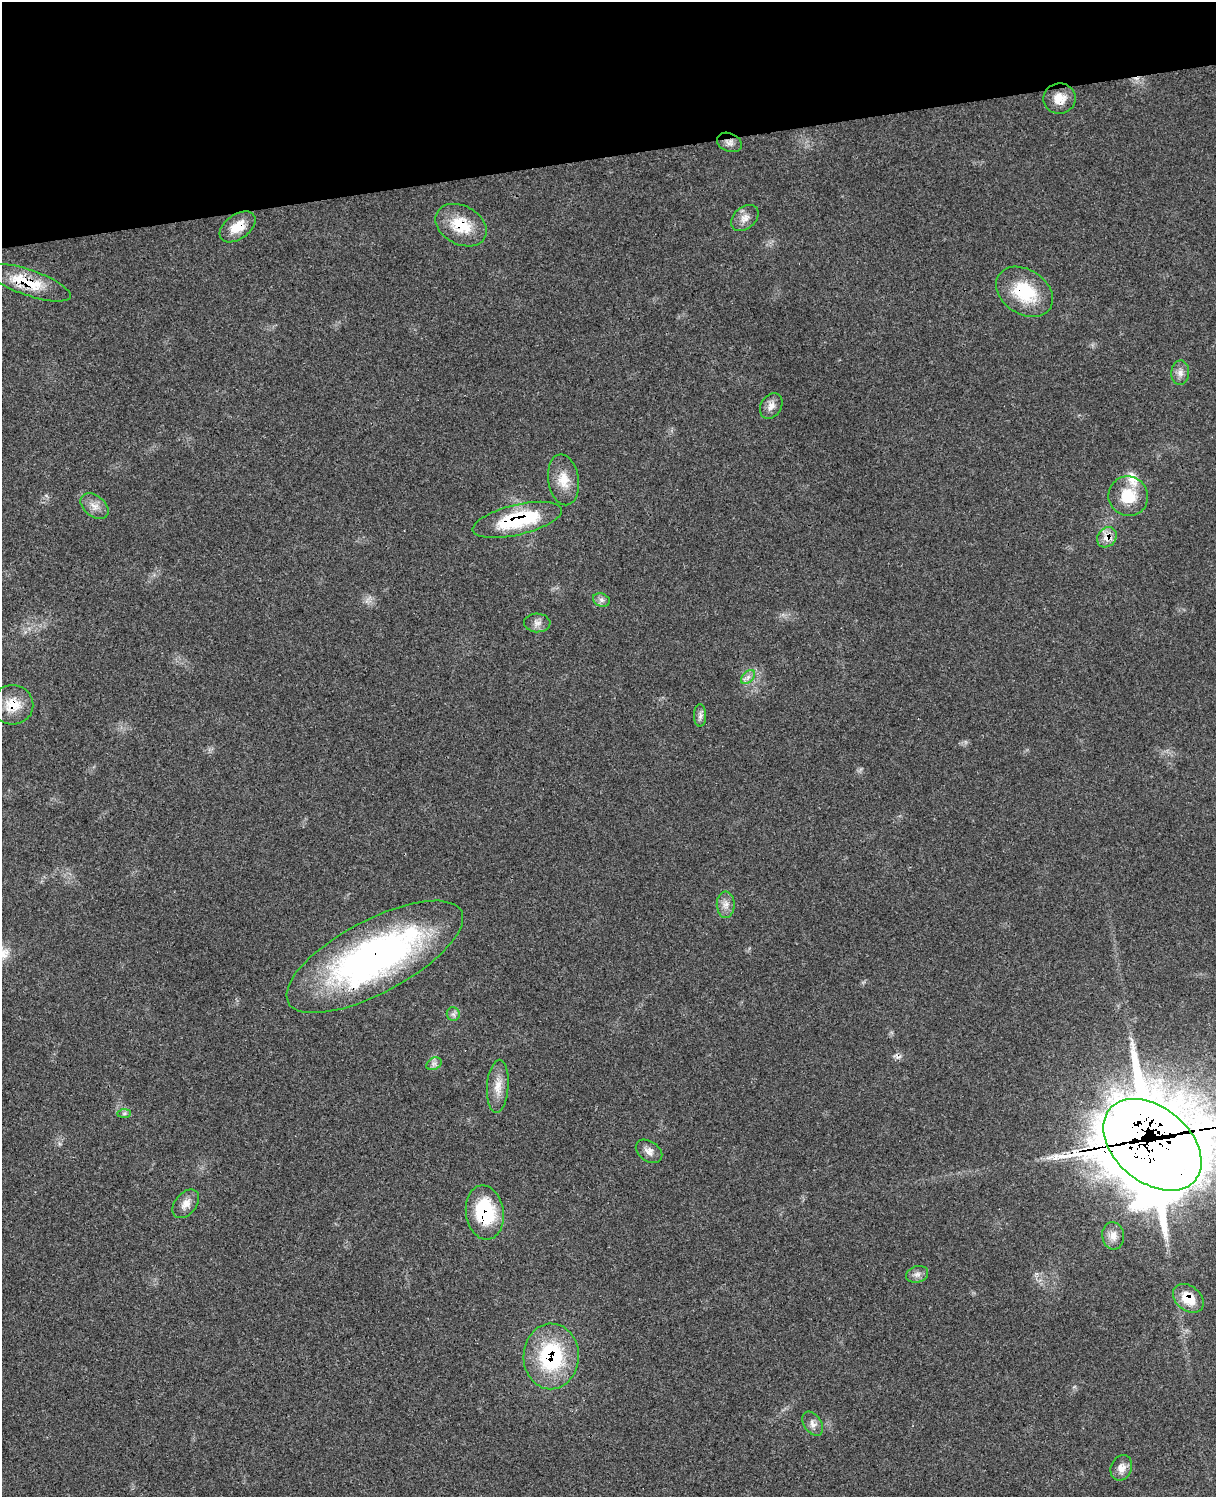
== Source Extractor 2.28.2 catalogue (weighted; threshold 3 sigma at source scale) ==
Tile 3 of 4 x 3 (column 3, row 1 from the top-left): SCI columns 2549-3762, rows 3270-4764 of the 5091 x 4932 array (HDU 1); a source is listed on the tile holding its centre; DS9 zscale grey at full resolution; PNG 1218 x 1499 px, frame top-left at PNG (2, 2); each listed source drawn as its Kron ellipse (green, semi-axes under 4 px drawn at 4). Shown black and unused: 10% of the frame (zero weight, under 3 of 4 exposures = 6% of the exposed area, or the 3 px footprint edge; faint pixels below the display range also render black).
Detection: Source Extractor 2.28.2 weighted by HDU 2 'WHT'; one run over the whole footprint, this tile lists its part. Background 0.0814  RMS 0.0059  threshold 0.0266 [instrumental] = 3 sigma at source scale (4.5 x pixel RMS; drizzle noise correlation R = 1.50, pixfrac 1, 0.05/0.05 arcsec/px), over >= 5 px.
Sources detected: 41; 2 cosmic-ray / hot-pixel residue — neither listed nor drawn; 4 inside a brighter listed object's ellipse — not listed separately; the other 35 listed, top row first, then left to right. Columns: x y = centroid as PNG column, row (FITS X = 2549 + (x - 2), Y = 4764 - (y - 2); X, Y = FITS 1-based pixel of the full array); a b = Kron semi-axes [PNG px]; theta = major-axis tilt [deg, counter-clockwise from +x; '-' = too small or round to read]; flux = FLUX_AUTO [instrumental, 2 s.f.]
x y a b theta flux
1059 98 16 15 - 8.3
729 142 13 9 -22 3.2
745 218 16 11 42 4.8
461 225 27 19 -28 19
238 227 20 12 36 11
29 283 44 13 -19 20
1024 292 31 22 -33 30
1180 373 12 9 87 3.5
771 406 14 10 59 4.1
563 480 25 15 -81 11
1128 496 20 19 - 18
94 506 16 10 -38 5.1
517 520 46 15 13 46
1107 537 11 9 49 5.5
601 600 8 6 -21 2.1
537 623 13 9 -2 3.5
748 677 8 5 45 2.1
13 705 21 19 -1 13
700 715 11 6 89 2.2
726 905 13 9 -90 4.1
375 957 98 36 28 230
453 1014 7 6 - 1.8
434 1064 8 5 29 1.9
498 1086 26 10 86 8.3
124 1114 7 4 0 1.1
1152 1145 56 37 -40 2700
649 1151 14 10 -35 4
186 1204 16 10 51 5.2
485 1212 27 19 -81 42
1113 1236 14 11 -81 5
917 1274 11 8 18 2.9
1188 1298 17 12 -40 14
551 1356 33 27 89 58
813 1424 13 8 -56 3.5
1121 1468 13 10 67 4.9
Overlapping masked pixels (flux is a lower limit): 13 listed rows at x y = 729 142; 461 225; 238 227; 29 283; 1024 292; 517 520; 1107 537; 13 705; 375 957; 1152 1145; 485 1212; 1188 1298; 551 1356
Isophote crosses this tile's border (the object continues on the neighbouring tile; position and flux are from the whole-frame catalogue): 1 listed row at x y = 1152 1145